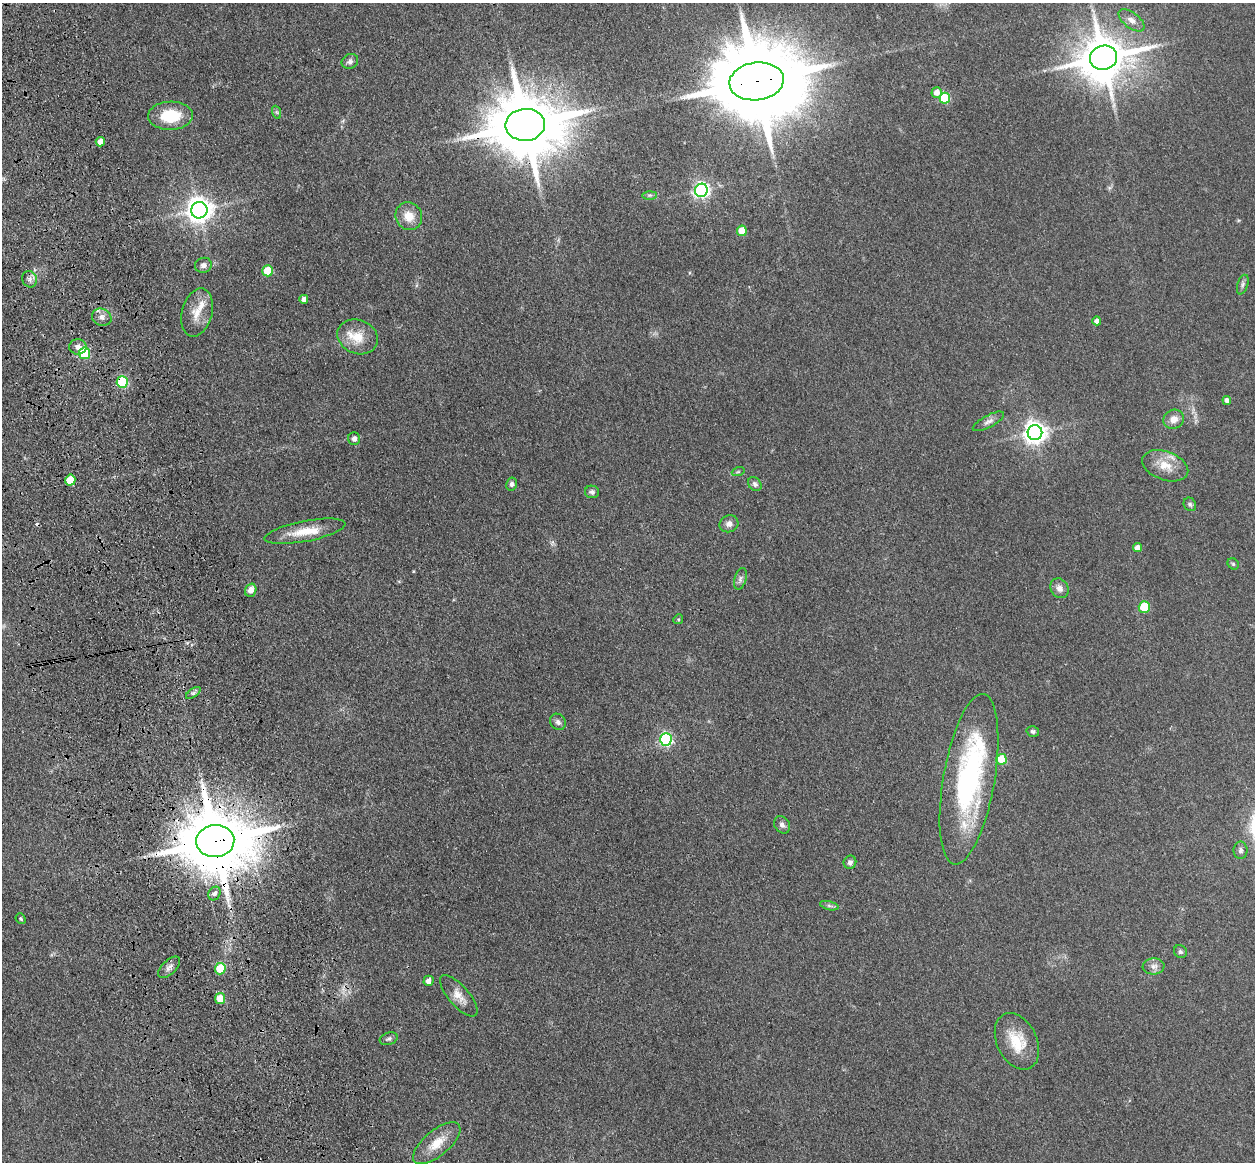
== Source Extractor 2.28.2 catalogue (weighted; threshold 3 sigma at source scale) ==
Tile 11 of 4 x 4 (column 3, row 3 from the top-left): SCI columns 2622-3874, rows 1445-2604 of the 5242 x 5094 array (HDU 1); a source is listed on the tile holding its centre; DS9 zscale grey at full resolution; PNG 1257 x 1164 px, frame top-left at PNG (2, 3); each listed source drawn as its Kron ellipse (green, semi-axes under 4 px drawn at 4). Shown black and unused: <1% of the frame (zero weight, under 3 of 4 exposures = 6% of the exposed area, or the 3 px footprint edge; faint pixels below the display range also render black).
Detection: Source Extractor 2.28.2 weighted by HDU 2 'WHT'; one run over the whole footprint, this tile lists its part. Background 0.0963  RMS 0.0067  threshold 0.0302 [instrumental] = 3 sigma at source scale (4.5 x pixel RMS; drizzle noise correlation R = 1.50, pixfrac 1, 0.05/0.05 arcsec/px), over >= 5 px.
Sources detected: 75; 1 too faint to see at this stretch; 1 cosmic-ray / hot-pixel residue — neither listed nor drawn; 2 inside a brighter listed object's ellipse — not listed separately; the other 71 listed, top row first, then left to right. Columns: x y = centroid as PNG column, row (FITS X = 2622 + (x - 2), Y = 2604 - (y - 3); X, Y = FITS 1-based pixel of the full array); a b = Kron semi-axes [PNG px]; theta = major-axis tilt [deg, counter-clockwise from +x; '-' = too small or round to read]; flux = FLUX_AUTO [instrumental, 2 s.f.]
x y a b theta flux
1131 20 15 7 -37 4.4
1104 58 14 12 19 2900
350 61 8 7 - 2.4
757 81 27 19 8 14000
937 92 5 5 - 5.8
945 98 5 5 - 33
276 112 7 4 -70 1
170 116 22 14 2 24
525 125 20 16 4 7100
100 142 5 4 - 4.5
701 190 6 6 - 200
650 195 7 4 1 1.1
199 210 8 8 - 730
409 216 14 13 - 9.8
742 231 5 5 - 14
203 265 8 7 - 3
268 271 5 5 - 24
30 279 8 7 - 2.4
1243 285 10 5 73 1.9
304 299 4 4 - 3.2
197 312 25 15 75 12
102 317 10 8 -24 3.8
1097 321 4 4 - 4.2
358 337 21 17 -22 15
78 347 8 8 - 3.2
84 353 6 5 - 46
122 382 6 5 - 54
1227 400 4 4 - 3
1174 419 10 9 - 5.4
988 421 17 6 28 3.3
1035 433 7 7 - 530
354 439 6 6 - 3.1
1165 466 24 14 -19 12
738 472 6 4 19 0.96
70 480 5 5 - 17
512 484 6 5 - 1.9
755 484 8 6 -48 2.1
592 492 7 6 - 1.9
1190 504 7 6 - 1.5
729 524 9 8 - 3.5
305 531 41 10 11 16
1137 548 4 4 - 5.1
1233 564 6 5 - 1
740 579 11 6 73 2.4
1059 588 10 8 -56 3.9
251 590 7 5 70 5.4
1144 607 6 5 - 30
678 619 5 4 - 0.91
193 693 8 4 35 1.4
558 722 9 7 -52 2.3
1033 731 6 5 - 1.5
666 739 6 6 - 100
1001 759 5 5 - 24
969 779 86 26 80 130
782 825 9 7 -53 2.7
215 841 19 16 4 7200
1241 850 9 7 90 2.2
850 862 7 6 - 2.3
214 893 7 6 - 3.2
829 906 9 4 -13 1.6
21 919 5 5 - 1.1
1180 952 7 6 - 1.6
1154 966 11 8 5 3.8
169 967 14 7 45 3.2
220 969 6 5 - 30
428 981 5 5 - 3.8
459 996 26 10 -49 7.7
220 999 5 5 - 11
389 1039 9 6 17 1.8
1017 1041 30 20 -64 21
437 1143 29 12 40 13
Overlapping masked pixels (flux is a lower limit): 7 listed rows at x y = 757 81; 525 125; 30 279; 84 353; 122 382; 215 841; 214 893